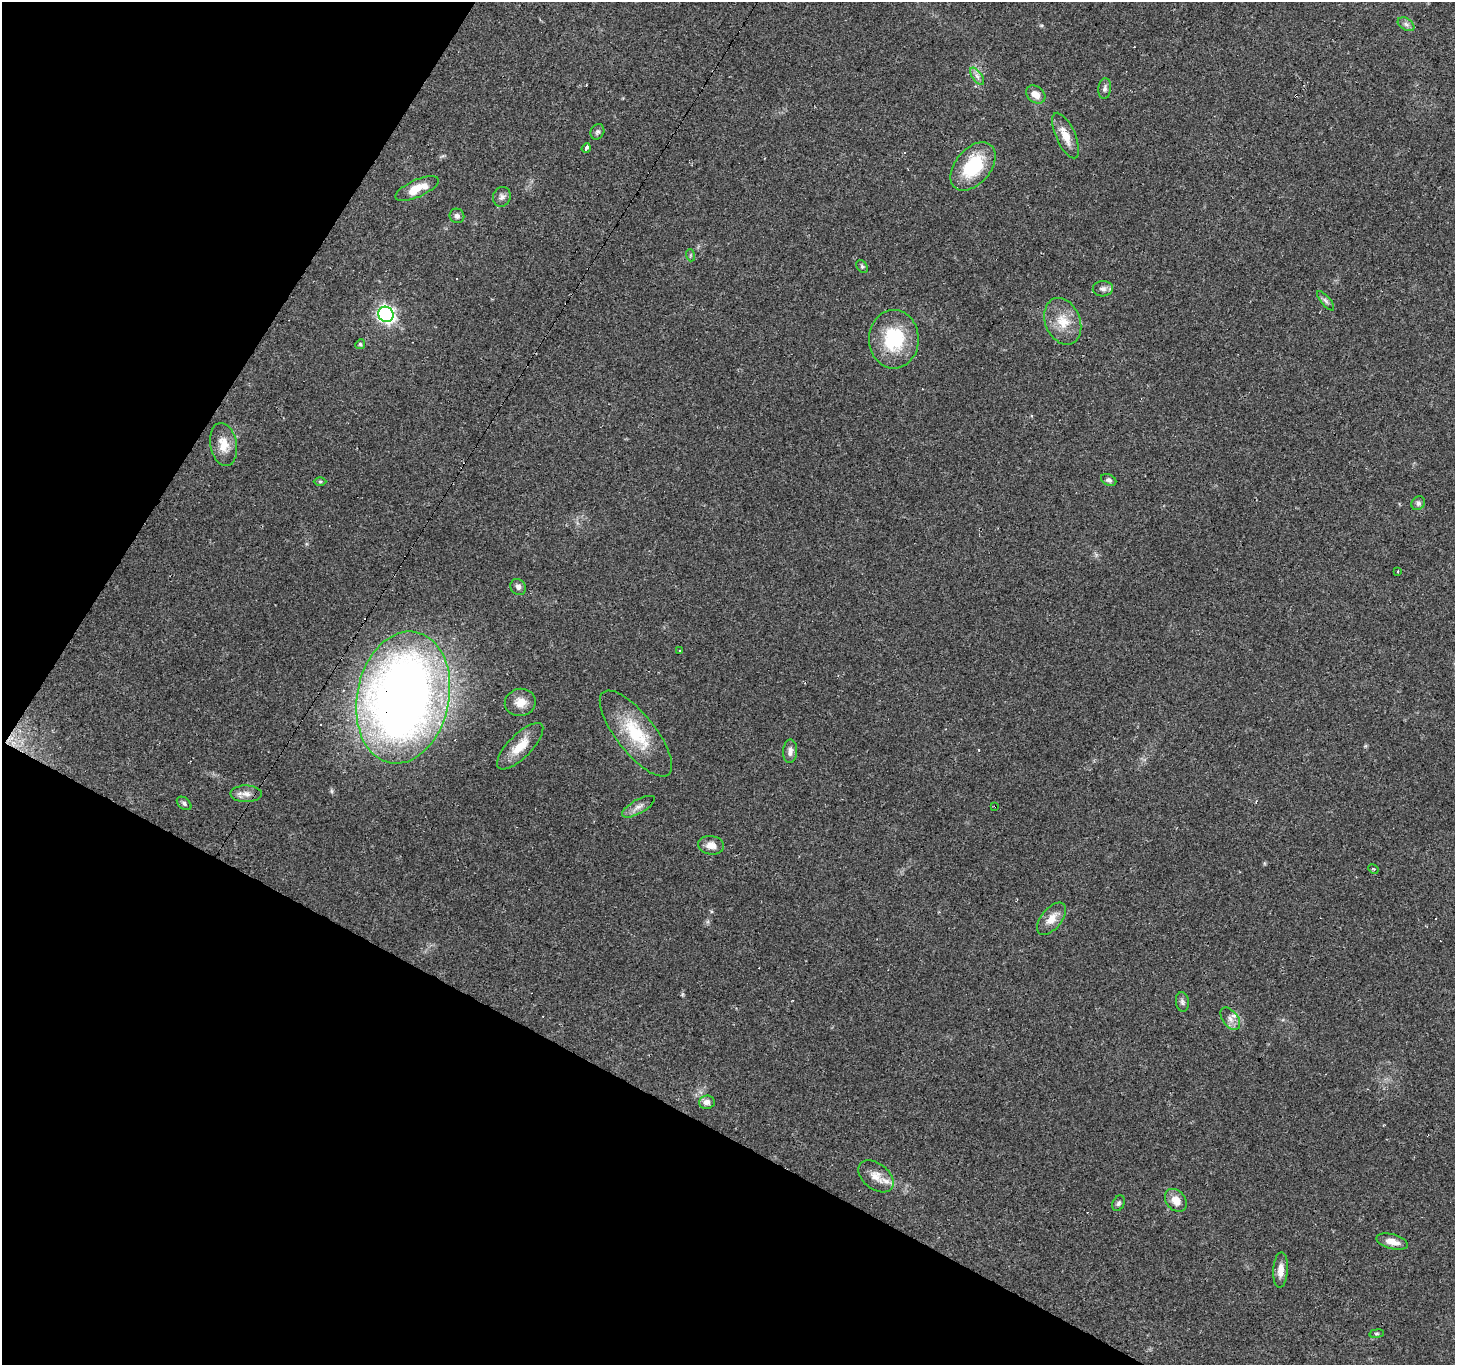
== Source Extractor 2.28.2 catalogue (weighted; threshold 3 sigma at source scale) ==
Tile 9 of 4 x 4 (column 1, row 3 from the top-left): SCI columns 1-1453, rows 1555-2917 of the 5817 x 5901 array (HDU 1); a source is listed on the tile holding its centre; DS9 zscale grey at full resolution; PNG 1457 x 1367 px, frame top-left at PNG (2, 2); each listed source drawn as its Kron ellipse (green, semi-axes under 4 px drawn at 4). Shown black and unused: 27% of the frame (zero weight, under 2 of 3 exposures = <1% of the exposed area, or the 3 px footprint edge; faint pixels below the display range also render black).
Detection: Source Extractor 2.28.2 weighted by HDU 2 'WHT'; one run over the whole footprint, this tile lists its part. Background 0.0945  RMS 0.0063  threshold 0.0282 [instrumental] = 3 sigma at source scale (4.5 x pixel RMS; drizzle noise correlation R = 1.50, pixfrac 1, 0.0396/0.0396 arcsec/px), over >= 5 px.
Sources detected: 59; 11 cosmic-ray / hot-pixel residue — neither listed nor drawn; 1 inside a brighter listed object's ellipse — not listed separately; the other 47 listed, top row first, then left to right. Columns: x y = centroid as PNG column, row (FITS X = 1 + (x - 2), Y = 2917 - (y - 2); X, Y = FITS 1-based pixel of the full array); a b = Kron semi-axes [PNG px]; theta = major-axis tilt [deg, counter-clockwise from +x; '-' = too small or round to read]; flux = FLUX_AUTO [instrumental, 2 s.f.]
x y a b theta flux
1406 24 9 6 -30 2
977 76 10 5 -54 2.4
1105 89 10 6 83 2
1036 95 10 8 -39 5.6
597 132 8 6 62 1.5
1066 136 24 9 -66 8.6
586 148 5 3 - 21
973 166 28 17 50 35
417 188 23 8 24 11
502 197 10 8 69 2.5
457 216 7 7 - 2
690 255 6 4 -73 0.81
862 267 7 5 -50 1.1
1103 289 10 7 4 2.7
1326 301 12 4 -50 1.8
386 314 8 7 - 200
1063 321 24 17 -68 14
894 339 29 25 90 37
360 344 5 4 - 0.88
224 444 22 13 -79 9.7
1109 480 8 5 -26 1.8
320 481 6 4 0 0.83
1418 503 7 6 - 1.8
1398 572 3 3 - 1.1
518 587 8 7 - 2.2
680 651 3 3 - 1.7
403 697 67 46 79 650
520 702 15 13 10 7.3
636 734 53 19 -52 33
520 746 30 11 45 13
790 751 12 7 86 3
246 794 16 8 -1 4.5
184 803 8 5 -40 1.6
995 806 3 2 - 1.8
638 807 18 7 29 4.1
711 845 13 9 -5 5.1
1373 869 5 3 - 0.88
1052 919 19 10 51 7.6
1182 1002 10 6 -81 1.8
1230 1019 13 7 -53 4
707 1102 8 6 6 3.5
876 1176 20 13 -39 7.4
1176 1200 13 9 -49 6.8
1119 1203 8 6 59 1.6
1392 1242 16 7 -15 6.3
1280 1270 18 7 88 5.5
1377 1334 7 4 8 1
Overlapping masked pixels (flux is a lower limit): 2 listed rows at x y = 403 697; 995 806